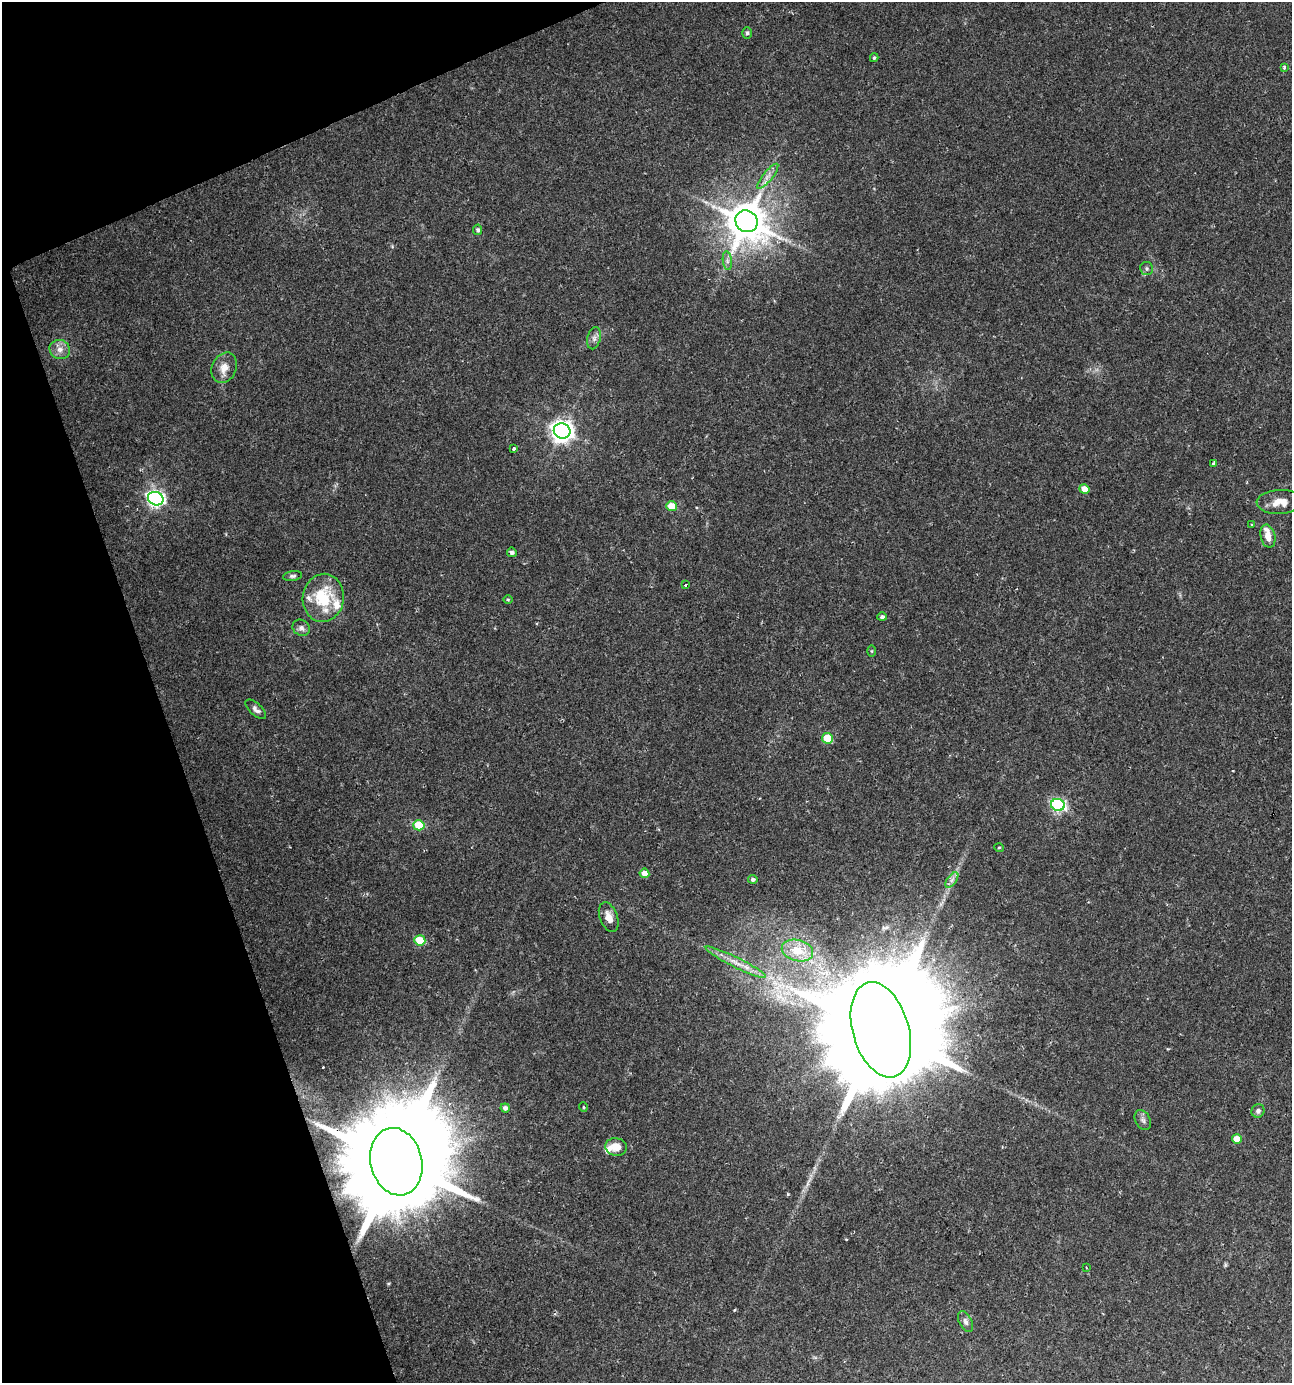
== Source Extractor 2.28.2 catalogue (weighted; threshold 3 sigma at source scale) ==
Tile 5 of 4 x 4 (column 1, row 2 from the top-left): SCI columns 132-1421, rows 2763-4143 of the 5368 x 5526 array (HDU 1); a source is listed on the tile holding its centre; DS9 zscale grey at full resolution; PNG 1294 x 1385 px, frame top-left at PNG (2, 2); each listed source drawn as its Kron ellipse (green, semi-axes under 4 px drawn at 4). Shown black and unused: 17% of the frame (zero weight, under 2 of 3 exposures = <1% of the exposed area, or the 3 px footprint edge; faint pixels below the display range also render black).
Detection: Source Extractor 2.28.2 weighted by HDU 2 'WHT'; one run over the whole footprint, this tile lists its part. Background 0.0424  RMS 0.0033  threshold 0.015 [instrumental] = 3 sigma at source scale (4.5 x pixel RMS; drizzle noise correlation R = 1.50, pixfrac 1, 0.0396/0.0396 arcsec/px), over >= 5 px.
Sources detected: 55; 1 cosmic-ray / hot-pixel residue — neither listed nor drawn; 4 inside a brighter listed object's ellipse — not listed separately; the other 50 listed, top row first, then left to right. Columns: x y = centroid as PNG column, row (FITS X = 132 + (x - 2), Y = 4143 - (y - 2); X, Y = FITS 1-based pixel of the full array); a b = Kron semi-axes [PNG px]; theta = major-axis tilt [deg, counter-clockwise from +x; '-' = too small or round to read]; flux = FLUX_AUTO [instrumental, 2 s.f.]
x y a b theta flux
747 33 6 5 - 0.58
874 58 4 3 - 0.47
1284 67 4 4 - 0.38
768 176 15 4 51 1.9
746 221 11 10 - 1100
478 230 5 4 - 0.78
727 261 9 4 -82 1.1
1147 269 6 6 - 0.72
594 338 11 6 76 1.4
60 350 10 9 - 2.2
224 368 16 12 64 3.6
562 431 8 7 - 240
514 449 4 3 - 1.5
1214 463 4 3 - 0.6
1084 489 5 4 - 4
156 499 8 6 -23 100
1280 502 23 12 2 4.9
672 506 5 5 - 8.6
1252 525 3 2 - 0.26
1268 536 12 7 -77 3
512 552 5 4 - 0.89
293 576 10 5 8 0.82
686 585 3 3 - 0.49
323 598 24 20 82 16
508 600 5 3 - 0.32
882 617 5 4 - 0.8
301 628 9 7 -34 1.3
871 651 5 4 - 0.3
256 709 13 6 -42 1.3
827 738 5 5 - 10
1058 805 7 6 - 58
419 825 5 5 - 12
999 847 5 3 - 0.33
644 873 5 4 - 3.2
753 879 4 4 - 0.79
952 880 9 4 53 1.2
609 917 15 9 -69 2.8
420 940 5 5 - 11
797 950 16 10 -15 7.8
736 962 33 5 -26 4.3
881 1030 49 28 -74 18000
583 1107 5 3 - 0.29
505 1108 4 4 - 1
1258 1111 7 6 - 1.1
1143 1120 11 7 -61 1.2
1237 1139 5 5 - 5.5
616 1147 11 9 -13 3.9
396 1162 34 25 -76 10000
1086 1267 3 2 - 0.25
966 1322 11 6 -62 1.4
Overlapping masked pixels (flux is a lower limit): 1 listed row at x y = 396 1162